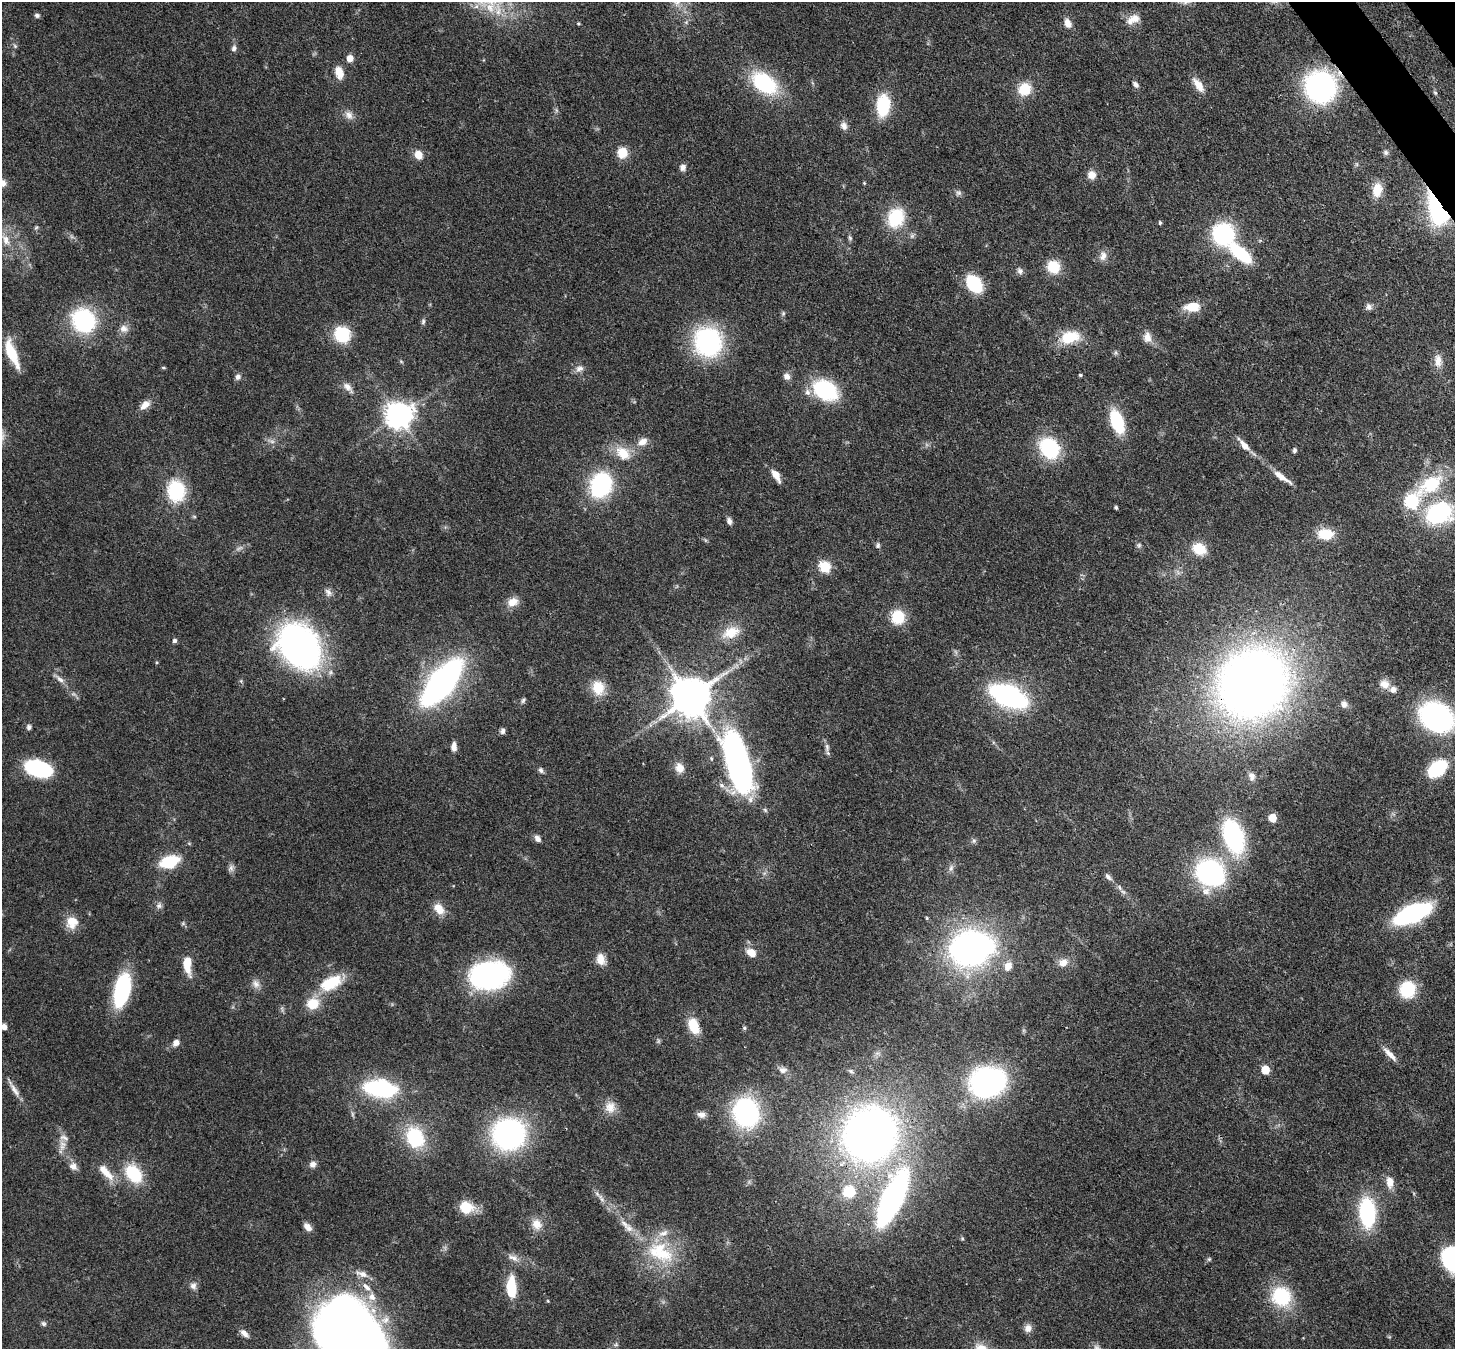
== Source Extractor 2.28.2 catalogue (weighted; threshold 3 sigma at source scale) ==
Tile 10 of 4 x 4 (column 2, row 3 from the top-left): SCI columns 1531-2983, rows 1693-3039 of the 5968 x 5940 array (HDU 1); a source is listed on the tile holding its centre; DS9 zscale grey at full resolution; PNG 1457 x 1351 px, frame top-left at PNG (2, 2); no overlay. Shown black and unused: <1% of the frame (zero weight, under 3 of 4 exposures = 7% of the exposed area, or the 3 px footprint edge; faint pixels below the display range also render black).
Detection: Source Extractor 2.28.2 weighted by HDU 2 'WHT'; one run over the whole footprint, this tile lists its part. Background 0.0727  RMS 0.0038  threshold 0.0173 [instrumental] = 3 sigma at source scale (4.5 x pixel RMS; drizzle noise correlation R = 1.50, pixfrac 1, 0.05/0.05 arcsec/px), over >= 5 px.
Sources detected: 191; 1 too faint to see at this stretch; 2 inside a brighter object's white glare — not listed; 6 inside a brighter listed object's ellipse — not listed separately; the other 182 listed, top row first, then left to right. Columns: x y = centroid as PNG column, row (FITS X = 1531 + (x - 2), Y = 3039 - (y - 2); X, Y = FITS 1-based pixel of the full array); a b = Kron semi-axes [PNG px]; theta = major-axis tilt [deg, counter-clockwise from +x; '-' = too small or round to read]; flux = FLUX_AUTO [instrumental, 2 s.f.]
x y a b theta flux
37 15 6 5 - 0.96
1133 19 19 11 25 4.5
578 23 4 4 - 0.41
1068 23 11 8 -66 3.1
15 46 7 4 -46 0.61
234 48 8 6 77 1.2
350 58 7 7 - 3
339 72 17 10 -74 4.1
764 83 25 16 -37 34
1136 84 9 6 -49 1.2
1198 85 19 8 -55 4.4
1320 87 21 20 - 100
1024 89 15 14 - 9.1
1435 93 6 4 -44 0.49
883 105 15 9 86 29
556 110 7 4 -72 0.66
349 115 13 9 -51 2.6
844 126 11 8 -60 2
622 153 12 11 - 6.2
1386 153 7 6 - 0.97
418 155 8 7 - 4.6
683 167 8 7 - 1.8
1092 175 9 9 - 3.3
2 183 10 10 - 2.6
864 183 5 4 - 0.38
1377 190 16 11 78 6.4
958 193 8 6 14 1
1437 210 37 17 -67 37
896 218 19 15 67 20
1160 223 5 4 - 0.61
36 227 6 4 3 0.55
1223 234 18 17 - 43
850 238 7 5 -62 0.73
6 240 16 9 -62 4.4
1241 254 22 9 -40 27
1103 256 13 9 74 2.6
1053 267 11 10 - 12
1020 271 8 7 - 1.4
974 284 14 10 -51 25
1192 307 20 11 6 7
1369 307 8 7 - 1.4
783 313 6 5 - 0.65
84 321 17 15 -51 52
423 321 8 5 89 0.83
124 329 12 10 -25 2.4
342 334 13 12 - 21
1069 337 22 13 14 13
1147 337 12 9 -85 3.3
708 342 21 18 -67 70
12 354 30 9 -67 12
401 361 6 4 -20 0.46
1438 361 18 9 -88 3.6
163 368 5 3 - 0.45
579 368 11 7 13 2
1080 375 4 3 - 0.66
787 376 8 7 - 2
238 377 9 7 64 1.3
348 387 17 8 -47 2.6
825 390 23 17 -30 32
145 405 14 8 41 3.2
399 415 9 9 - 420
1117 422 21 10 -71 24
272 441 9 4 -8 1.1
642 442 14 10 30 3.5
1244 445 16 7 -49 3.8
1049 448 17 14 -58 33
1294 450 6 5 - 0.84
623 453 22 15 -40 8.4
776 475 15 7 -59 3.6
1281 476 25 6 -35 4.6
1431 484 45 22 35 24
601 485 17 13 69 56
176 491 20 17 -84 24
1411 502 7 7 - 53
1116 507 3 3 - 0.75
1439 513 18 13 25 61
729 521 9 6 -70 1.4
1325 534 16 11 -2 9.7
878 545 8 6 82 0.88
1139 545 7 6 - 0.88
1199 549 15 12 -27 9.1
825 567 6 6 - 32
328 592 12 8 -62 1.9
513 602 14 11 21 4
898 617 13 12 - 12
731 632 26 15 21 7.9
175 641 5 4 - 1.2
299 646 35 27 -45 170
60 679 15 6 -42 2.1
241 681 6 4 -72 0.56
442 682 35 15 52 160
1253 683 54 48 46 410
1384 684 13 10 -22 3.4
598 688 16 13 -74 8.6
1008 696 27 13 -24 92
690 697 11 11 - 1400
523 700 7 5 57 0.77
1344 704 9 8 - 1.5
1437 717 26 20 -50 78
29 727 6 5 - 1.1
503 731 7 6 - 1.3
454 747 10 6 89 2.6
827 747 12 6 -84 1.6
738 764 60 20 -74 140
680 768 14 11 -68 3.3
1437 768 15 10 38 33
38 769 23 13 -17 39
541 770 7 6 - 1.2
1252 777 11 8 90 1.8
722 785 8 6 -40 1.4
1273 818 5 5 - 10
1233 836 32 18 -71 52
538 839 8 6 -54 2
973 841 6 4 71 0.69
169 862 14 8 19 24
231 868 10 8 69 1.4
951 868 11 6 74 1.4
1210 872 32 25 -28 61
1108 877 9 5 -48 1.4
1123 892 8 5 -44 1.1
159 906 8 7 - 1.3
439 909 14 9 -54 5.2
1413 914 24 11 23 78
71 922 13 12 - 6.9
969 948 32 29 14 130
751 953 10 8 -35 4.5
601 959 15 11 -79 3.9
1063 962 14 11 25 3.1
187 964 19 8 -86 8.1
1008 966 14 10 65 3.6
488 975 37 25 7 72
331 983 31 16 25 14
256 984 12 9 -58 2.3
1407 989 15 13 71 18
122 990 30 13 76 42
313 1004 15 14 - 8.3
693 1026 16 10 -68 10
4 1027 7 6 - 1.7
744 1028 5 5 - 0.6
176 1043 7 6 - 2.5
1390 1054 23 6 -45 3.2
783 1070 12 9 -7 2.2
1265 1070 6 5 - 11
851 1071 8 5 -22 0.75
988 1082 26 22 17 99
14 1089 26 6 -57 3
380 1089 25 13 -8 52
610 1107 17 14 -82 4.7
746 1112 24 20 -81 65
701 1115 12 8 -8 2.1
509 1134 23 22 - 100
870 1134 39 38 - 270
415 1137 19 15 -65 27
63 1144 11 8 -19 2.4
313 1164 8 8 - 1.9
73 1166 11 9 -31 2.4
106 1172 26 9 -47 6.3
134 1174 18 12 -51 20
1390 1182 14 9 -82 3.9
849 1191 16 15 - 8.9
601 1198 12 5 -54 1.8
892 1198 42 14 65 140
466 1207 15 13 -7 9.6
1367 1213 22 12 -86 48
537 1224 16 13 -56 4.4
307 1227 11 7 -47 2.3
962 1238 5 4 - 0.52
660 1252 43 26 -27 26
513 1258 16 8 -22 2.8
1452 1258 23 19 -67 50
1209 1259 5 5 - 0.61
362 1274 18 8 -18 3
193 1286 9 9 - 1.7
367 1287 16 7 -46 2.7
511 1288 22 9 -89 15
372 1297 10 9 - 3.3
1281 1297 24 21 -49 21
43 1324 8 5 -38 0.88
1028 1328 10 9 - 2.3
244 1333 13 6 -42 2.2
352 1338 68 43 -54 580
616 1344 6 6 - 0.71
Overlapping masked pixels (flux is a lower limit): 5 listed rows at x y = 1320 87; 1437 210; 1253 683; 870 1134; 892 1198
Isophote crosses this tile's border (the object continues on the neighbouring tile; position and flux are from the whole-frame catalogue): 5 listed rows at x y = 2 183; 6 240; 1437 717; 1452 1258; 352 1338